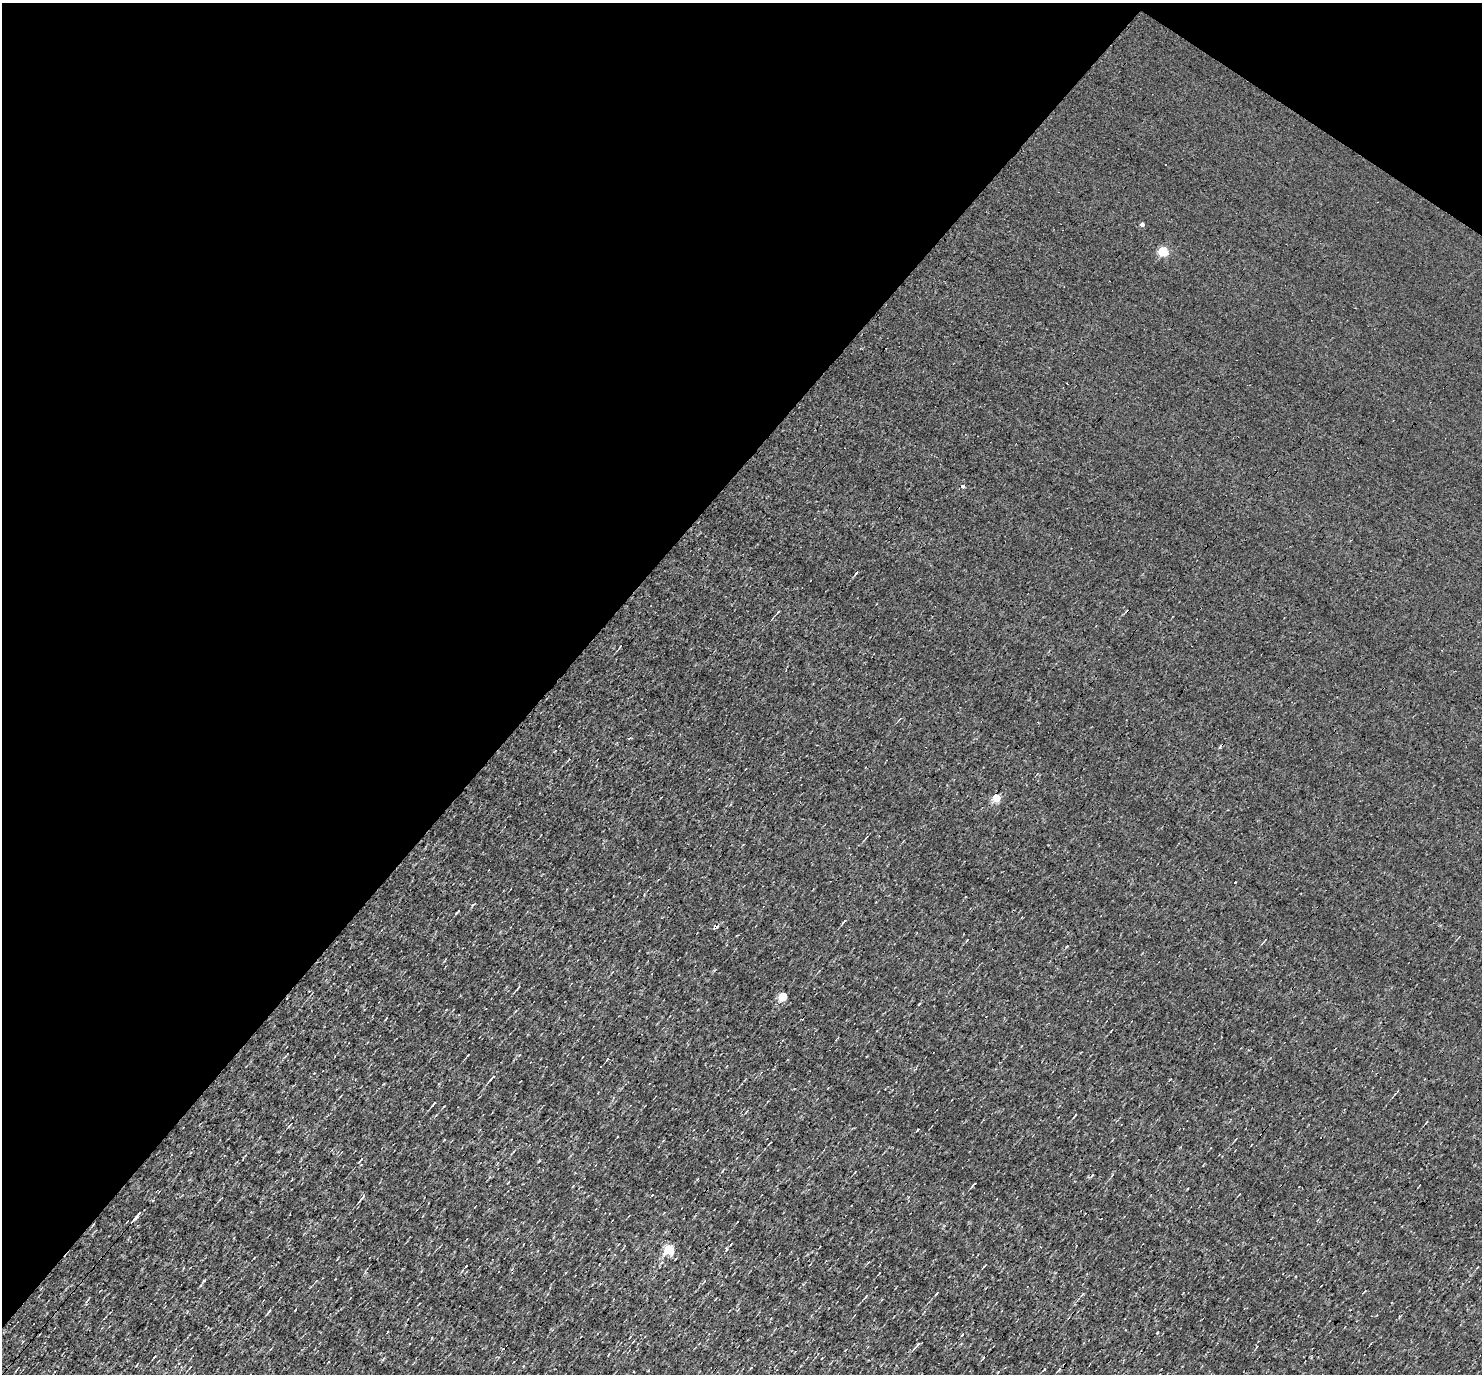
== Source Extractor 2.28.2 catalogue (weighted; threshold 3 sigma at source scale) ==
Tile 2 of 4 x 4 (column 2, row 1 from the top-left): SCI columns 1481-2960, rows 4262-5633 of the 5920 x 5922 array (HDU 1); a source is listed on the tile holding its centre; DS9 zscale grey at full resolution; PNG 1484 x 1376 px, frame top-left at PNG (2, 3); no overlay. Shown black and unused: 39% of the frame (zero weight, under 3 of 4 exposures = <1% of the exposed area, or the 3 px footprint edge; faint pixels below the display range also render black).
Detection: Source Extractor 2.28.2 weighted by HDU 2 'WHT'; one run over the whole footprint, this tile lists its part. Background 0.00285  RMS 0.048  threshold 0.216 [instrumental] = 3 sigma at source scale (4.5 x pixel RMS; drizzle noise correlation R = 1.50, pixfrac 1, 0.05/0.05 arcsec/px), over >= 5 px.
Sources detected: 37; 4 cosmic-ray / hot-pixel residue — not listed; the other 33 listed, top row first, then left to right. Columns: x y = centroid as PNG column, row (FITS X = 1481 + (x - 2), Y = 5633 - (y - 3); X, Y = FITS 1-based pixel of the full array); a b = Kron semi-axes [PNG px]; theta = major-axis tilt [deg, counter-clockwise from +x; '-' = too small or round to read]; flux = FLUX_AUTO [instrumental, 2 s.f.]
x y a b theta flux
1142 224 4 4 - 15
1163 251 5 5 - 210
963 486 5 4 - 9.1
778 612 4 3 - 5.9
620 647 5 2 - 3.6
996 797 5 5 - 120
458 912 9 2 48 5
844 921 8 2 50 6.3
715 927 4 3 - 86
518 987 8 2 51 5.4
783 996 5 5 - 160
468 1055 3 2 - 2.9
607 1059 4 3 - 4
314 1073 2 2 - 2.9
492 1077 10 3 48 12
433 1104 7 2 48 8.1
1075 1115 5 2 - 4.2
1426 1122 5 3 - 4.9
289 1125 7 2 50 4.6
361 1160 8 4 50 9.3
974 1184 7 2 45 6.4
362 1198 9 3 49 9
138 1214 11 4 48 15
669 1249 5 5 - 310
466 1266 3 2 - 4.2
936 1294 6 2 44 4.1
1082 1294 8 2 50 5.7
866 1296 5 3 - 4.3
269 1311 7 3 54 7.1
962 1334 4 3 - 5.9
917 1345 11 3 47 10
154 1357 5 2 - 4.5
1059 1369 6 3 46 6.2
Overlapping masked pixels (flux is a lower limit): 1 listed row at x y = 715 927
Unlisted compact peaks at least as high as the median listed source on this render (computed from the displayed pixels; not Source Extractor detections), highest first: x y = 1157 1333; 726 1249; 967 940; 472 905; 539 1161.